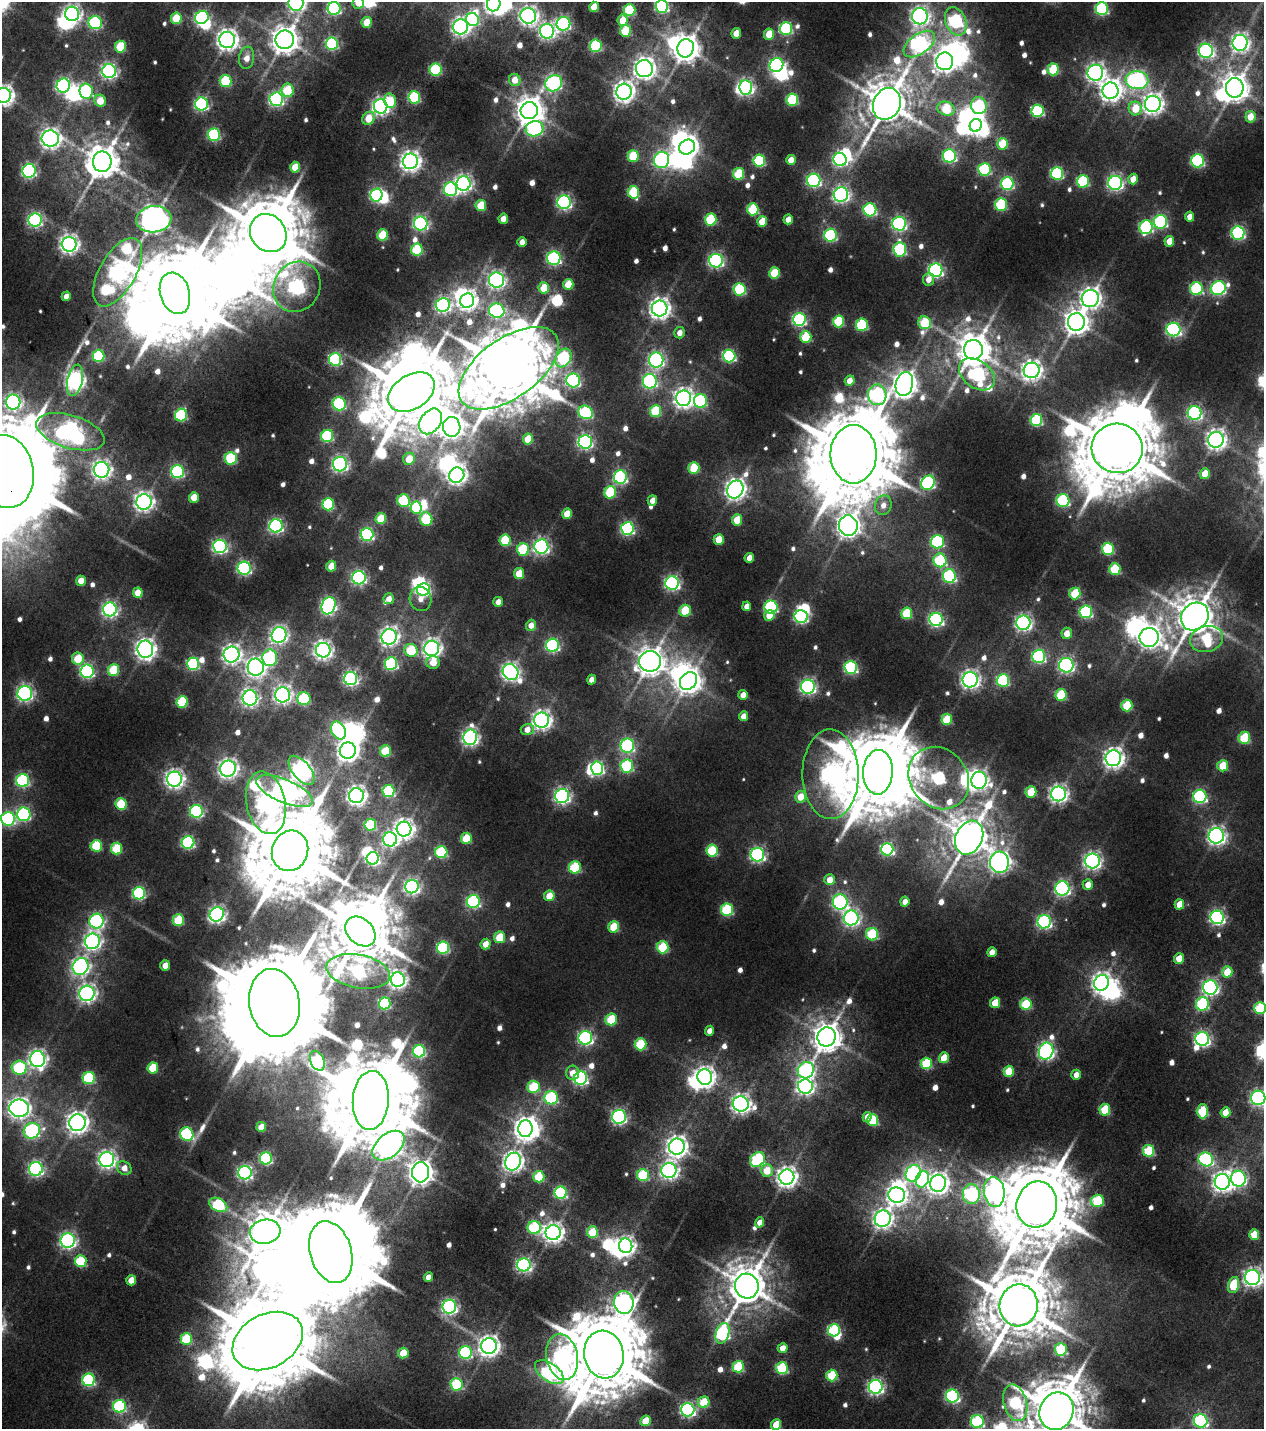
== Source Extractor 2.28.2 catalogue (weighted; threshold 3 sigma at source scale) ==
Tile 11 of 4 x 4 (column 3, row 3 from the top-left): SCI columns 2826-4087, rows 1663-3089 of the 5576 x 6577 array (HDU 1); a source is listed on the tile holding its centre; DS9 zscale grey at full resolution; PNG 1266 x 1431 px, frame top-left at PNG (2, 2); each listed source drawn as its Kron ellipse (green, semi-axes under 4 px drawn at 4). Shown black and unused: <1% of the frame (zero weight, under 2 of 5 exposures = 17% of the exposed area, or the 3 px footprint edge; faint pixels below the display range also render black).
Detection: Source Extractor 2.28.2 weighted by HDU 2 'WHT'; one run over the whole footprint, this tile lists its part. Background 0.0109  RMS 0.0057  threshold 0.0257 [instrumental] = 3 sigma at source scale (4.5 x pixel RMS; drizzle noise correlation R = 1.50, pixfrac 1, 0.0396/0.0396 arcsec/px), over >= 5 px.
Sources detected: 737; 20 too faint to see at this stretch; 55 inside a brighter object's white glare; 1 long thin detection or spike segment (spike, bleed or trail) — neither listed nor drawn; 1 inside a brighter listed object's ellipse — not listed separately; of the other 660, all 500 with FLUX_AUTO >= 5.72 (the completeness limit of this list) listed and drawn (160 fainter detections not listed), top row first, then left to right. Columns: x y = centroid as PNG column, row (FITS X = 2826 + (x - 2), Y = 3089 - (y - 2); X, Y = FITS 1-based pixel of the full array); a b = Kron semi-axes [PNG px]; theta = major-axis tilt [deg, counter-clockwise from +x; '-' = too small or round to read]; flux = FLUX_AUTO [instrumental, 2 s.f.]
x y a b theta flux
358 2 6 5 - 12
296 3 8 7 - 250
494 4 7 7 - 360
662 6 6 6 - 130
594 7 5 5 - 17
334 8 6 6 - 140
1102 9 6 6 - 100
629 10 6 6 - 60
72 14 7 7 - 300
528 16 8 8 - 350
920 16 8 8 - 330
202 17 7 6 - 130
176 18 6 5 - 28
473 20 7 6 - 82
623 20 6 5 - 16
956 21 15 10 -67 130
367 22 5 5 - 18
95 23 7 6 - 100
563 24 7 7 - 160
461 27 7 7 - 320
786 28 6 6 - 100
547 31 7 7 - 240
625 31 6 5 - 35
736 33 5 5 - 14
769 34 5 5 - 19
227 40 8 8 - 510
285 40 9 9 - 1000
1240 43 8 7 - 340
332 44 6 6 - 92
919 44 18 10 36 280
596 46 6 6 - 74
120 47 6 5 - 35
686 48 9 8 - 1000
1206 51 7 7 - 190
247 58 11 7 80 9
945 61 9 8 - 500
776 65 7 6 - 160
644 68 8 8 - 470
1053 69 6 5 - 39
435 70 6 6 - 60
109 71 7 7 - 230
1095 73 8 8 - 290
515 80 6 5 - 12
1137 80 11 9 -3 250
226 81 6 6 - 44
554 83 9 7 40 160
63 85 7 6 - 190
746 88 7 6 - 220
1235 88 10 9 - 1000
288 90 6 6 - 34
86 91 7 6 - 100
1110 91 8 8 - 530
624 92 8 7 - 480
3 95 7 7 - 480
414 97 6 6 - 72
276 99 7 7 - 180
792 100 6 6 - 65
100 101 6 5 - 17
390 101 7 6 - 23
201 104 6 6 - 150
887 104 16 13 66 2700
1153 104 8 8 - 450
381 106 7 7 - 300
979 106 8 7 - 78
1135 108 7 6 - 19
946 109 9 6 -17 35
529 110 9 8 - 1000
1037 111 6 6 - 93
1250 117 6 5 - 12
368 118 7 5 53 19
976 125 6 6 - 330
535 129 9 7 20 160
214 135 6 6 - 100
50 139 9 8 - 430
1003 144 6 5 - 26
687 147 8 7 - 440
633 156 6 5 - 36
949 156 6 6 - 110
840 159 7 6 - 130
662 160 8 7 - 200
791 160 5 4 - 11
410 161 8 7 - 450
759 161 6 6 - 81
1197 161 6 6 - 110
102 162 10 9 - 1600
295 167 5 5 - 18
984 169 6 6 - 77
29 171 7 6 - 150
1057 173 6 6 - 99
738 174 6 5 - 38
1133 179 5 4 - 11
814 180 7 6 - 140
1083 181 6 6 - 67
1007 183 6 6 - 110
1115 183 7 7 - 230
463 184 7 7 - 290
451 189 7 6 - 120
633 192 6 5 - 48
841 194 7 7 - 240
376 195 6 6 - 120
564 202 7 6 - 190
481 205 5 5 - 27
1001 205 6 6 - 59
753 209 6 5 - 47
870 210 6 6 - 98
1189 217 5 4 - 7.4
154 219 17 13 7 1000
503 219 5 4 - 8.8
788 219 5 4 - 8.7
35 220 7 6 - 170
711 220 6 5 - 52
762 221 5 5 - 18
1161 222 7 6 - 110
421 223 7 7 - 180
899 224 7 7 - 190
1146 227 7 6 - 100
268 233 20 17 -51 5900
1238 233 6 6 - 120
383 235 5 5 - 35
830 235 6 6 - 100
1169 241 5 5 - 11
522 242 5 4 - 6.3
69 244 7 7 - 350
900 249 7 6 - 96
417 250 6 5 - 52
554 258 6 6 - 140
716 261 7 6 - 180
936 270 7 6 - 180
118 272 38 18 61 430
774 273 6 5 - 33
928 279 6 5 - 6.4
496 280 8 7 - 270
568 284 5 5 - 20
297 287 26 23 62 270
544 288 5 5 - 24
1218 288 7 7 - 140
740 289 6 6 - 67
1196 289 6 6 - 79
175 293 21 14 -73 9800
66 296 5 4 - 7.4
1090 298 9 8 - 450
467 301 7 6 - 410
443 305 7 7 - 210
660 309 8 7 - 490
497 311 8 7 - 160
799 319 6 6 - 130
838 321 6 5 - 47
1076 322 9 8 - 750
925 323 6 6 - 40
862 325 6 6 - 66
1173 330 7 7 - 180
680 333 6 5 - 6.5
806 337 6 5 - 41
973 350 10 9 - 1600
99 356 6 6 - 60
729 356 6 6 - 120
563 358 10 7 59 99
335 359 6 6 - 110
656 360 7 7 - 220
509 368 57 29 35 8300
1032 370 8 7 - 460
977 374 20 13 -36 170
75 380 16 7 78 370
573 381 7 7 - 160
650 381 7 7 - 160
850 381 5 4 - 8.8
904 384 12 8 77 790
411 392 25 17 32 6400
877 395 10 9 - 180
684 398 8 7 - 430
700 401 7 6 - 80
13 402 7 7 - 260
339 404 6 6 - 84
655 411 6 5 - 45
586 412 7 6 - 100
1194 413 7 7 - 160
181 415 6 6 - 74
1036 420 6 6 - 70
431 421 14 10 54 300
452 427 10 8 -88 600
70 432 35 16 -17 410
327 436 6 6 - 67
528 439 5 5 - 21
1216 440 8 8 - 420
585 442 7 6 - 200
1117 448 26 24 -9 7900
853 454 29 23 90 10000
231 458 6 6 - 57
409 459 6 5 - 16
340 464 7 7 - 220
694 468 6 5 - 36
102 470 8 7 - 350
5 472 37 28 -79 22000
177 472 6 6 - 110
1205 474 5 5 - 16
457 475 8 7 - 360
620 477 7 6 - 150
928 483 7 6 - 130
735 489 9 8 - 450
610 492 6 5 - 52
194 497 5 5 - 14
652 500 5 4 - 6.7
1063 500 6 6 - 82
404 501 6 6 - 63
144 502 8 7 - 370
328 504 6 6 - 69
883 505 10 8 74 5.8
416 508 6 5 - 54
567 514 5 5 - 15
381 518 5 5 - 29
426 519 7 6 - 47
737 520 5 5 - 18
276 526 6 6 - 170
848 526 10 9 - 700
627 529 6 6 - 130
367 534 6 6 - 130
719 539 5 5 - 17
505 540 6 5 - 43
937 542 7 6 - 79
220 546 7 6 - 180
541 547 7 7 - 230
523 549 6 6 - 55
1108 549 6 6 - 61
749 558 5 4 - 7.4
940 560 7 6 - 66
331 566 5 5 - 13
244 568 6 6 - 140
1115 569 6 5 - 42
519 573 5 5 - 17
949 576 7 6 - 110
359 578 7 6 - 170
81 581 5 4 - 10
672 583 7 6 - 190
424 589 6 6 - 130
138 593 5 5 - 13
1075 593 6 5 - 34
389 599 5 5 - 6.6
421 599 12 10 -70 6.5
498 602 5 4 - 6.7
329 606 9 6 69 220
747 606 5 4 - 7.6
771 607 6 6 - 94
110 609 7 7 - 230
685 611 6 5 - 35
1086 612 6 6 - 93
907 613 6 5 - 37
769 615 5 5 - 12
801 617 7 6 - 130
1195 617 15 13 46 2100
936 620 6 6 - 160
1023 623 7 7 - 260
531 625 5 5 - 7.4
1067 633 5 5 - 9.7
279 635 8 7 - 290
389 637 8 7 - 350
1149 637 9 9 - 490
1207 639 16 13 15 44
553 645 6 6 - 130
432 648 8 7 - 360
145 649 9 7 -83 450
323 650 7 7 - 340
411 650 6 6 - 39
231 654 8 8 - 350
1039 656 7 6 - 110
270 658 8 7 - 86
78 659 6 6 - 29
650 661 11 10 - 1000
433 662 6 6 - 12
193 664 6 6 - 82
391 664 6 6 - 110
1066 665 7 7 - 210
256 667 8 8 - 360
851 667 6 6 - 120
114 670 6 5 - 36
87 671 6 6 - 150
511 672 8 7 - 320
351 679 6 6 - 190
592 680 5 4 - 6
970 680 7 7 - 330
1003 680 6 6 - 78
688 681 10 8 51 700
808 687 7 7 - 220
25 693 7 7 - 230
283 695 8 7 - 320
743 695 5 4 - 8.3
1061 695 6 6 - 42
250 698 8 7 - 260
304 699 6 6 - 67
182 702 6 5 - 48
1127 706 6 5 - 35
743 716 5 4 - 6.7
947 719 6 5 - 30
542 720 7 7 - 380
527 729 6 5 - 7
338 730 9 7 -63 82
470 737 8 7 - 280
1244 738 6 5 - 43
627 746 7 7 - 130
348 751 8 8 - 530
386 751 5 5 - 33
1113 758 8 7 - 440
627 766 6 6 - 89
1223 766 5 5 - 21
597 768 7 6 - 130
228 769 8 8 - 320
301 770 17 9 -51 400
878 772 22 15 87 8100
830 774 45 28 -89 470
939 778 33 28 -51 140
174 779 7 7 - 350
23 780 6 6 - 100
979 780 8 7 - 330
285 791 30 11 -23 620
388 791 6 6 - 70
1031 792 6 5 - 28
1058 794 7 7 - 340
356 796 7 7 - 390
562 796 7 7 - 240
1200 796 6 6 - 120
801 797 6 5 - 14
266 803 32 19 -78 460
121 804 6 5 - 40
196 811 6 6 - 120
24 814 7 7 - 130
8 819 7 7 - 130
370 825 6 6 - 53
404 829 7 7 - 440
1216 836 8 7 - 320
466 838 5 5 - 30
969 838 18 13 65 2100
390 839 7 7 - 200
188 842 6 6 - 120
96 846 6 5 - 42
117 848 6 5 - 38
887 849 6 6 - 110
290 851 20 18 70 8600
712 851 6 6 - 51
441 852 6 6 - 59
757 855 7 7 - 180
373 858 6 6 - 160
1092 861 7 7 - 300
999 862 10 9 - 430
575 867 6 6 - 55
830 880 5 5 - 9.8
1088 885 5 5 - 8.1
412 887 7 6 - 220
1062 888 7 7 - 170
139 893 6 6 - 120
549 896 5 5 - 14
473 902 6 6 - 120
840 902 7 7 - 160
905 902 5 4 - 6.1
1179 904 5 4 - 13
727 910 6 6 - 69
217 914 7 6 - 250
1217 917 7 6 - 190
851 918 7 7 - 240
178 920 6 5 - 39
96 921 7 7 - 140
1044 922 6 6 - 160
614 927 6 5 - 33
360 932 17 12 -44 5100
872 934 6 6 - 54
500 937 6 5 - 25
92 941 8 7 - 280
486 944 5 5 - 9.8
663 947 6 6 - 46
443 948 6 6 - 86
992 952 5 4 - 8.5
1179 958 5 5 - 12
165 965 5 4 - 9.6
80 966 8 8 - 240
358 971 32 16 -10 120
1227 972 5 5 - 21
398 980 7 7 - 310
1101 983 8 7 - 420
1210 987 7 7 - 230
87 993 8 7 - 300
274 1003 34 25 -80 23000
385 1003 6 5 - 72
995 1003 5 5 - 17
1026 1004 6 5 - 44
1202 1004 7 6 - 76
1260 1008 6 6 - 53
611 1019 6 5 - 36
710 1031 5 4 - 5.7
827 1037 9 9 - 1100
585 1038 7 7 - 180
1202 1039 7 6 - 210
640 1044 6 6 - 48
419 1051 6 6 - 100
1046 1051 9 7 71 250
944 1058 5 5 - 17
37 1059 8 7 - 320
317 1061 10 7 -66 96
926 1063 6 5 - 50
19 1068 8 7 - 77
153 1068 5 5 - 27
806 1070 8 8 - 160
1009 1071 5 5 - 23
572 1073 7 6 - 9.4
1076 1075 5 4 - 6.1
705 1077 8 7 - 430
89 1078 6 6 - 68
581 1078 7 6 - 160
805 1086 7 7 - 290
533 1087 6 6 - 43
551 1098 7 6 - 91
1258 1098 7 7 - 230
371 1100 30 18 86 8200
741 1104 8 7 - 380
19 1108 10 8 -9 460
1105 1110 6 5 - 36
1202 1111 7 5 -90 44
1225 1112 5 5 - 12
619 1117 7 7 - 170
867 1117 5 4 - 7.1
873 1120 6 5 - 39
77 1123 8 8 - 510
261 1127 5 4 - 12
525 1129 8 7 - 610
32 1131 8 7 - 150
187 1134 7 6 - 100
389 1146 18 11 40 780
677 1147 8 8 - 500
1149 1151 6 5 - 51
266 1158 6 6 - 110
758 1159 8 6 44 82
1206 1159 7 6 - 130
107 1160 7 7 - 310
513 1162 9 7 67 420
124 1168 7 6 - 7
36 1169 7 7 - 200
669 1170 7 7 - 300
767 1171 6 6 - 17
420 1172 10 8 86 740
245 1173 7 6 - 180
913 1173 9 7 61 160
643 1175 6 6 - 52
539 1177 6 5 - 34
787 1177 7 7 - 470
922 1179 8 6 66 120
1238 1179 8 7 - 200
1222 1182 8 7 - 450
938 1183 8 8 - 470
994 1192 15 10 -82 300
561 1193 6 6 - 96
971 1194 10 8 -90 150
897 1195 8 7 - 420
1097 1201 7 6 - 45
218 1205 9 6 -29 66
1037 1205 23 20 76 7700
883 1219 8 8 - 380
760 1222 5 4 - 6.8
534 1228 6 6 - 74
265 1232 15 12 9 1500
593 1232 6 5 - 33
553 1233 7 7 - 440
1254 1234 5 5 - 21
68 1241 7 7 - 240
626 1246 7 6 - 340
331 1252 32 21 -74 18000
81 1261 6 5 - 49
524 1265 6 6 - 190
428 1277 5 4 - 6.3
1252 1277 7 7 - 360
131 1280 5 5 - 12
1233 1285 8 5 73 30
747 1286 12 11 - 2300
624 1302 11 9 -81 360
1019 1305 21 19 79 5300
449 1307 7 6 - 210
834 1330 6 6 - 92
722 1333 10 6 69 130
186 1339 6 5 - 45
268 1341 37 26 28 12000
489 1346 8 7 - 480
783 1348 5 5 - 9.2
1061 1349 6 6 - 60
466 1352 6 6 - 96
403 1353 5 5 - 21
604 1354 24 19 -79 8700
562 1357 23 15 -80 170
738 1367 6 5 - 49
782 1368 6 6 - 63
549 1372 16 9 -35 160
832 1375 6 5 - 40
89 1380 6 6 - 98
456 1384 6 6 - 62
876 1387 7 7 - 220
952 1396 6 6 - 140
704 1402 6 5 - 34
1015 1403 19 11 -74 77
119 1406 6 6 - 92
688 1410 6 6 - 180
1056 1411 19 16 67 4300
646 1421 5 5 - 21
1201 1421 7 6 - 140
977 1422 6 6 - 94
776 1424 5 5 - 18
Overlapping masked pixels (flux is a lower limit): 1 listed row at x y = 5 472
Isophote crosses this tile's border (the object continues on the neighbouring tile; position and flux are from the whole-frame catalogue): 16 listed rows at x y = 358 2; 296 3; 494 4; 662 6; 334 8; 1102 9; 528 16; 3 95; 5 472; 8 819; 1260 1008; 1258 1098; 1252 1277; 1056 1411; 1201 1421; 977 1422